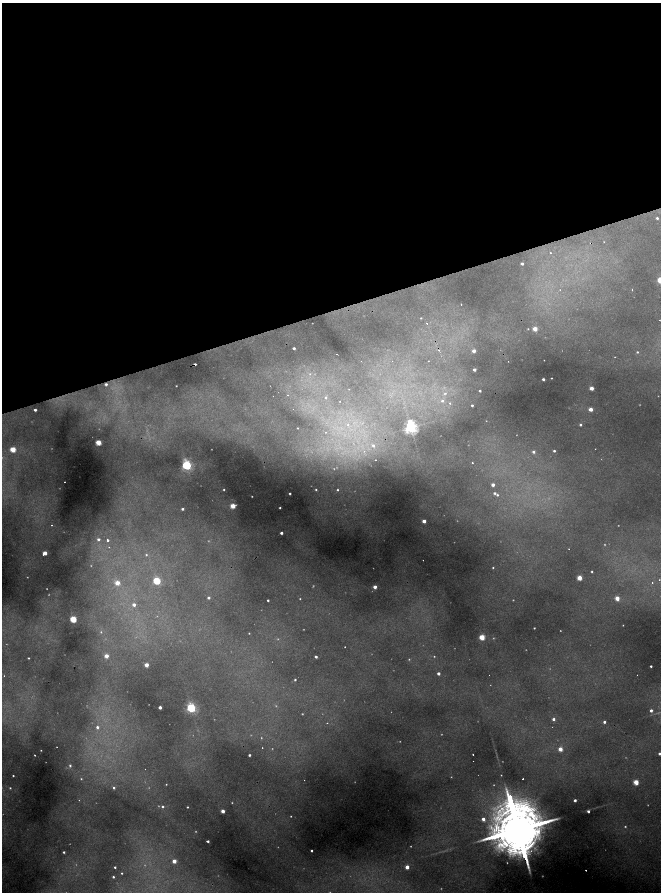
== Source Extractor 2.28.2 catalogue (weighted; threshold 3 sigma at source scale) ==
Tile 2 of 4 x 4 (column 2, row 1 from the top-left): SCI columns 1538-2854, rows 5343-7122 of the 5831 x 7122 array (HDU 1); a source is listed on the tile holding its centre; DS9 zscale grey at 2 x 2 block average (1 PNG px = mean of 2 x 2 image px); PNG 663 x 894 px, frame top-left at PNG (2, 3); no overlay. Shown black and unused: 35% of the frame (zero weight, under 2 of 4 exposures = <1% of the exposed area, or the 3 px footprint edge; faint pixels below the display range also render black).
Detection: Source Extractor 2.28.2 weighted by HDU 2 'WHT'; one run over the whole footprint, this tile lists its part. Background 0.541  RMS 0.021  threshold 0.093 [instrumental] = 3 sigma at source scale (4.5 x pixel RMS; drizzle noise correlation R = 1.50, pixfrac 1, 0.05/0.05 arcsec/px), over >= 5 px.
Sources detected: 183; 40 too faint to see at this stretch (2 x 2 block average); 11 cosmic-ray / hot-pixel residue — not listed; the other 132 listed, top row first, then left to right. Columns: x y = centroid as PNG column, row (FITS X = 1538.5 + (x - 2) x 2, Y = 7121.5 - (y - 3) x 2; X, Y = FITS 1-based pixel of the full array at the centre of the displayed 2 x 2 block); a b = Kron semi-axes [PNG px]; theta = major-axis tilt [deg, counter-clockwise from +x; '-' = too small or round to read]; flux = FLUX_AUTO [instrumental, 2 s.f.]
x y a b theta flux
657 218 2 2 - 8.8
604 242 2 2 - 1.8
550 253 2 2 - 2.5
522 264 2 2 - 16
632 290 2 2 - 3.5
461 304 2 2 - 4.5
421 318 2 2 - 3.9
659 320 2 2 - 1.9
427 323 2 2 - 6.8
528 329 2 2 - 3.2
535 329 3 2 - 74
294 348 2 2 - 12
474 351 3 2 - 27
637 352 2 2 - 5.6
428 361 2 2 - 1.8
195 364 3 2 - 9.3
474 370 2 2 - 18
310 374 3 3 - 7.3
551 378 2 2 - 3.3
543 379 2 2 - 14
106 384 2 2 - 11
176 386 2 2 - 2.5
592 388 3 2 - 48
480 391 2 2 - 8.2
445 393 4 3 - 7.5
288 395 3 2 - 4.1
326 397 3 3 - 6.4
442 401 4 4 - 12
450 403 2 2 - 9.1
472 405 2 2 - 9.9
591 409 3 2 - 48
35 410 2 2 - 14
348 425 3 3 - 5.6
580 425 3 3 - 8.3
411 427 4 4 - 1800
297 428 2 2 - 3
326 432 2 2 - 3.2
98 442 3 3 - 150
373 446 3 3 - 9.8
13 449 3 3 - 160
595 449 2 2 - 1.7
364 451 3 3 - 4.2
554 451 2 2 - 9.3
533 452 3 3 - 13
375 460 2 2 - 4.1
472 463 2 2 - 4.3
187 465 3 3 - 850
493 485 2 2 - 25
224 489 2 2 - 4
316 489 2 2 - 4.5
337 490 3 2 - 5.1
290 493 2 2 - 7.6
494 493 2 2 - 9
497 495 2 2 - 5.6
233 506 3 3 - 110
280 508 2 2 - 5.4
182 509 2 2 - 10
424 521 2 2 - 41
281 533 2 2 - 15
98 539 3 2 - 12
107 540 2 2 - 16
109 547 2 2 - 2.3
45 553 3 2 - 60
146 555 3 3 - 5.5
493 568 3 2 - 5.1
592 571 2 2 - 4.9
579 578 3 3 - 98
659 580 2 2 - 2
157 581 3 3 - 330
117 583 3 3 - 71
652 583 2 2 - 3.6
375 587 2 2 - 35
209 598 3 2 - 12
617 598 3 2 - 67
300 599 2 2 - 3.3
268 600 2 2 - 8
134 605 3 2 - 22
73 619 3 3 - 250
623 625 2 2 - 2.2
534 628 2 2 - 4.2
101 632 3 2 - 3.7
249 633 2 2 - 3.2
482 637 3 3 - 150
345 647 2 2 - 2.6
106 656 3 3 - 52
316 657 2 2 - 13
29 658 2 2 - 4.5
146 665 3 2 - 53
651 666 2 2 - 8
438 673 2 2 - 21
4 676 2 2 - 2.4
295 680 2 2 - 6.8
160 707 2 2 - 27
191 708 3 3 - 760
651 710 3 2 - 17
554 719 2 2 - 16
604 722 3 2 - 14
327 723 2 2 - 2.8
97 727 3 3 - 12
262 748 2 2 - 2.1
560 749 3 2 - 59
41 750 2 2 - 2.7
473 754 2 2 - 4.4
659 754 2 2 - 8
35 755 2 2 - 3.7
249 755 2 2 - 11
70 765 3 3 - 7.2
145 769 2 2 - 2.1
13 776 2 2 - 5.1
523 779 2 2 - 6.4
304 780 2 2 - 1.5
636 782 3 3 - 110
166 784 2 2 - 2.7
10 788 2 2 - 3.9
114 788 3 3 - 9.1
79 800 2 2 - 2.7
575 800 2 2 - 16
163 806 3 3 - 9
187 807 2 2 - 4.3
223 811 2 2 - 44
588 811 2 2 - 15
483 819 3 2 - 30
518 829 39 10 -77 68000
489 833 5 3 - 11
208 841 2 2 - 12
312 851 2 2 - 6.2
64 852 2 2 - 8
174 861 3 2 - 50
115 867 2 2 - 7.5
407 867 2 2 - 52
122 873 2 2 - 4.5
113 877 2 2 - 6.5
Overlapping masked pixels (flux is a lower limit): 2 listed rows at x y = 195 364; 518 829
Isophote crosses this tile's border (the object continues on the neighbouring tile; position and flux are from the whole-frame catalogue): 2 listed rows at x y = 659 754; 518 829